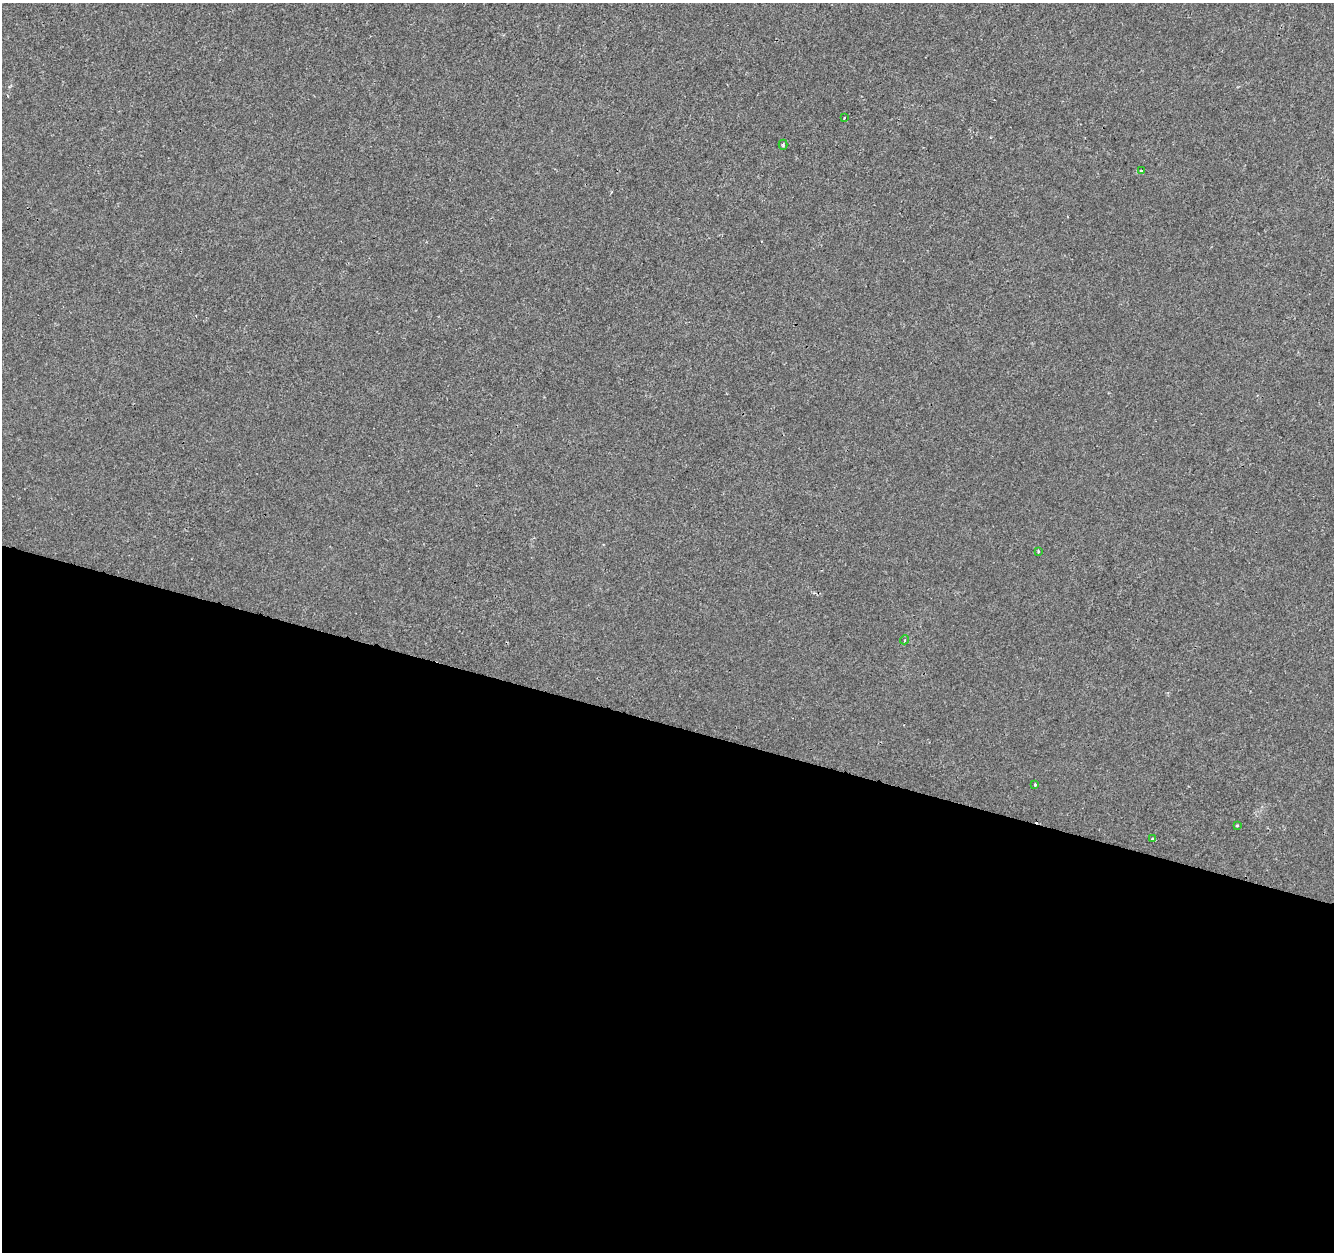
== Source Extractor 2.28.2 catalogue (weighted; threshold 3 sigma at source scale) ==
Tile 14 of 4 x 4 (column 2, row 4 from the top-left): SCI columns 1340-2671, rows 281-1530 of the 5335 x 5497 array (HDU 1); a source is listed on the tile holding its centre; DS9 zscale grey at full resolution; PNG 1336 x 1254 px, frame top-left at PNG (2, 3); each listed source drawn as its Kron ellipse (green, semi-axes under 4 px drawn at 4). Shown black and unused: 42% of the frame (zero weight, under 2 of 3 exposures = <1% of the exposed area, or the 3 px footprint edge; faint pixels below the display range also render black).
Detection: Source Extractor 2.28.2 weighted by HDU 2 'WHT'; one run over the whole footprint, this tile lists its part. Background -2.68e-04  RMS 0.0026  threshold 0.0118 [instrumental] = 3 sigma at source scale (4.5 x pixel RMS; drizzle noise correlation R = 1.50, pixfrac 1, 0.0396/0.0396 arcsec/px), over >= 5 px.
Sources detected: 9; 1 cosmic-ray / hot-pixel residue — neither listed nor drawn; the other 8 listed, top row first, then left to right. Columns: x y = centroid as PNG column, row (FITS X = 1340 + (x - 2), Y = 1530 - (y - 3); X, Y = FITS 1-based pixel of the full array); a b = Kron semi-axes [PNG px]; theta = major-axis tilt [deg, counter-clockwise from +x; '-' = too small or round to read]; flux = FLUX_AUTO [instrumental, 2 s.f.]
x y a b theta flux
844 118 3 2 - 0.48
783 145 5 4 - 0.39
1142 170 3 2 - 0.63
1038 551 3 3 - 0.25
905 640 4 4 - 0.48
1035 784 3 3 - 0.55
1237 826 3 3 - 0.39
1153 839 4 3 - 0.9